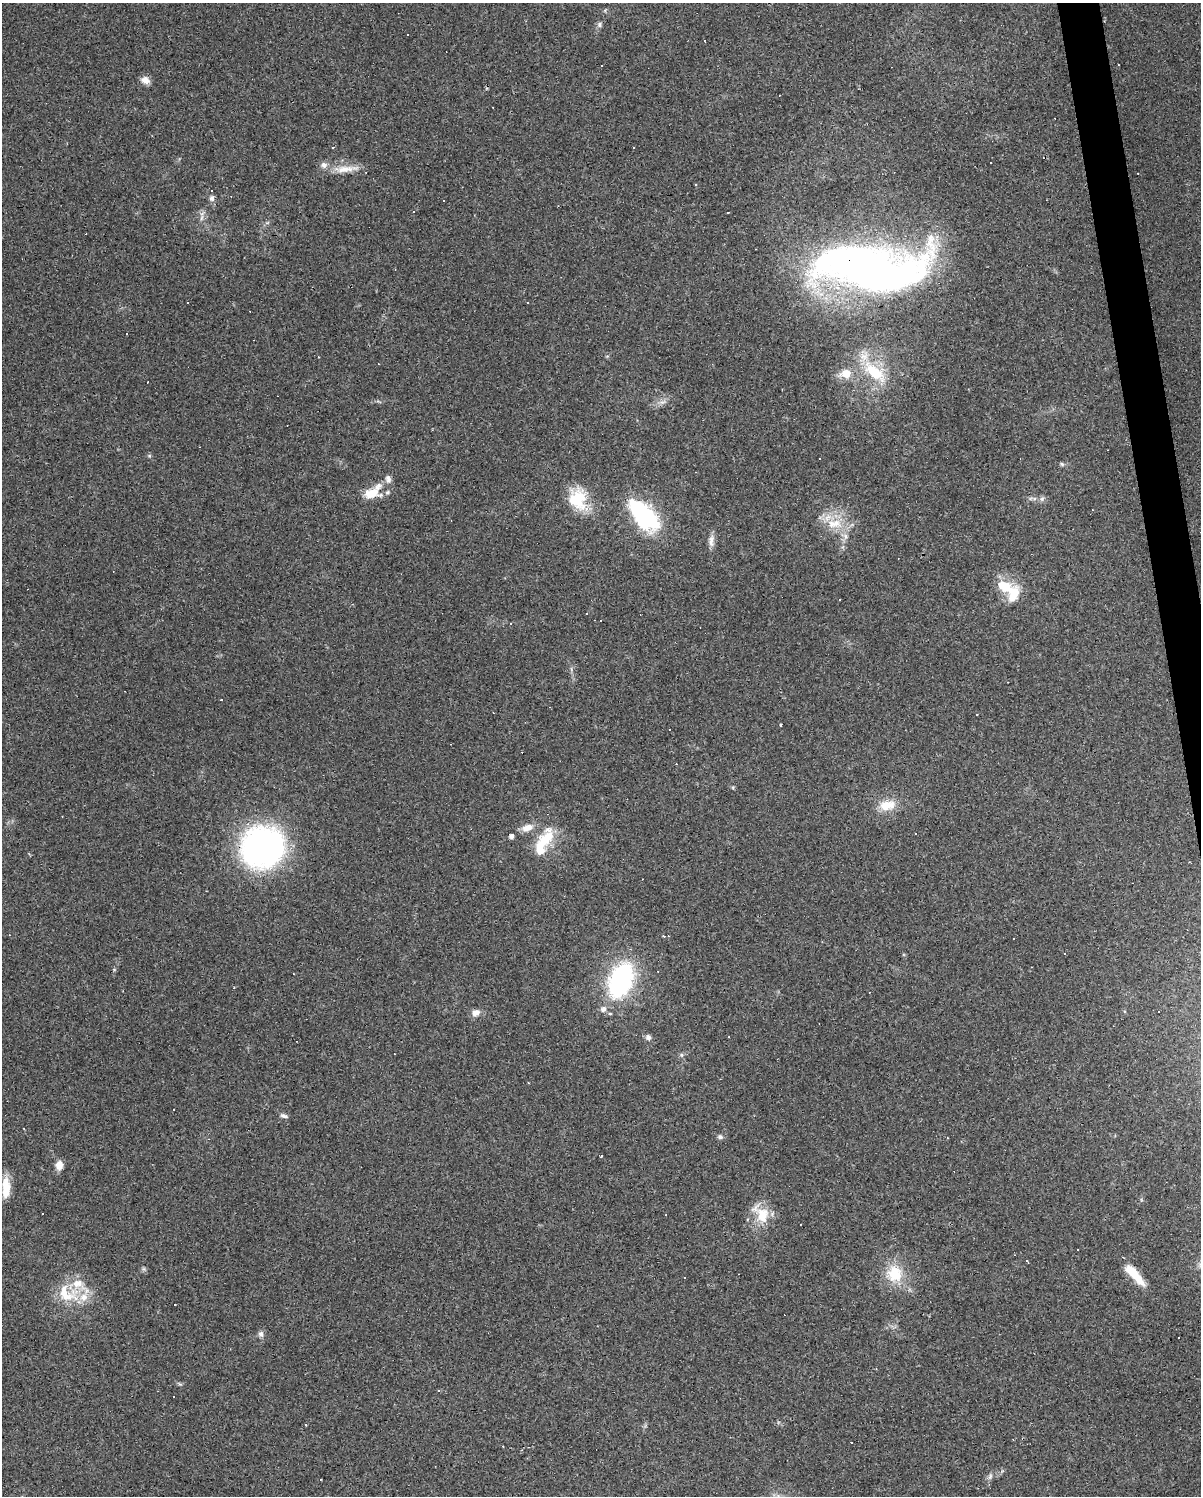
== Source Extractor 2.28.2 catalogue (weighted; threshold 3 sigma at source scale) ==
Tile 6 of 4 x 3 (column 2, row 2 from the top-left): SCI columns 1200-2398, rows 1513-3006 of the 4795 x 4562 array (HDU 1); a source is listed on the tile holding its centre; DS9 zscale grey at full resolution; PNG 1203 x 1498 px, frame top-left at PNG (2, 3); no overlay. Shown black and unused: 2% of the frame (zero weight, under 3 of 4 exposures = <1% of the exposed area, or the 3 px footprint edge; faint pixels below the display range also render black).
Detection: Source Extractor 2.28.2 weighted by HDU 2 'WHT'; one run over the whole footprint, this tile lists its part. Background 0.0683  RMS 0.0045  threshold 0.0204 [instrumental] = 3 sigma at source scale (4.5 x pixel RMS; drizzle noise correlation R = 1.50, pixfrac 1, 0.0396/0.0396 arcsec/px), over >= 5 px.
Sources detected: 126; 5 inside a brighter object's white glare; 53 cosmic-ray / hot-pixel residue — not listed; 5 inside a brighter listed object's ellipse — not listed separately; the other 63 listed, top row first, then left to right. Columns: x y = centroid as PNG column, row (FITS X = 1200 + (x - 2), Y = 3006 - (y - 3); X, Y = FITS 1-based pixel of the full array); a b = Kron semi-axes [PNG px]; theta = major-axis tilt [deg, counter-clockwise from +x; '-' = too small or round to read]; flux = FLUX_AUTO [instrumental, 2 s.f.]
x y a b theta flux
599 25 8 6 77 1.2
408 34 3 2 - 0.72
1118 65 3 2 - 0.41
601 66 2 2 - 0.35
145 80 12 8 -24 2.9
332 147 3 3 - 0.48
346 169 37 8 6 7.2
1138 173 2 2 - 0.34
212 198 7 6 - 1.7
727 213 3 2 - 0.7
202 218 9 4 81 1.4
267 223 6 4 19 0.7
869 268 111 47 1 310
127 333 3 3 - 2.3
875 372 41 17 -40 21
846 373 14 11 1 6.2
148 382 3 2 - 0.37
149 456 6 5 - 0.69
1062 464 6 5 - 0.72
372 492 25 13 30 11
578 499 26 21 -80 18
1042 499 7 6 - 1.2
644 515 35 17 -47 56
834 524 26 13 4 11
845 536 10 5 -77 2
711 541 17 8 88 2.9
1007 587 15 12 64 8.1
839 599 3 2 - 0.48
600 620 3 2 - 0.68
221 700 3 2 - 0.39
780 725 3 3 - 1.7
733 787 5 3 - 0.52
887 805 23 12 13 8.4
62 816 3 2 - 0.37
527 828 15 9 21 4.4
511 836 4 4 - 1.7
545 839 34 16 53 15
262 847 31 28 15 180
664 936 3 3 - 0.44
1064 953 3 3 - 0.85
621 980 32 19 66 73
603 1009 7 6 - 2.4
476 1013 11 8 17 3
648 1037 7 6 - 1.5
681 1055 6 5 - 0.84
284 1116 11 5 -15 1.3
720 1137 7 6 - 1.3
601 1156 3 2 - 0.46
59 1165 10 8 86 3.9
6 1187 25 9 90 8
43 1214 3 2 - 0.81
762 1215 23 17 -79 12
1027 1261 4 3 - 1.9
894 1274 24 21 -67 14
1135 1275 31 9 -47 11
684 1278 3 3 - 0.78
67 1294 34 23 -27 18
261 1334 9 7 -89 1.6
1178 1338 3 2 - 1.1
180 1384 7 4 -33 0.67
439 1391 4 3 - 0.64
306 1425 3 3 - 0.45
990 1476 9 5 64 1.3
Overlapping masked pixels (flux is a lower limit): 1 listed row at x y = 869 268
Unlisted compact peaks at least as high as the median listed source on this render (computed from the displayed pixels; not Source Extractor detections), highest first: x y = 114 970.